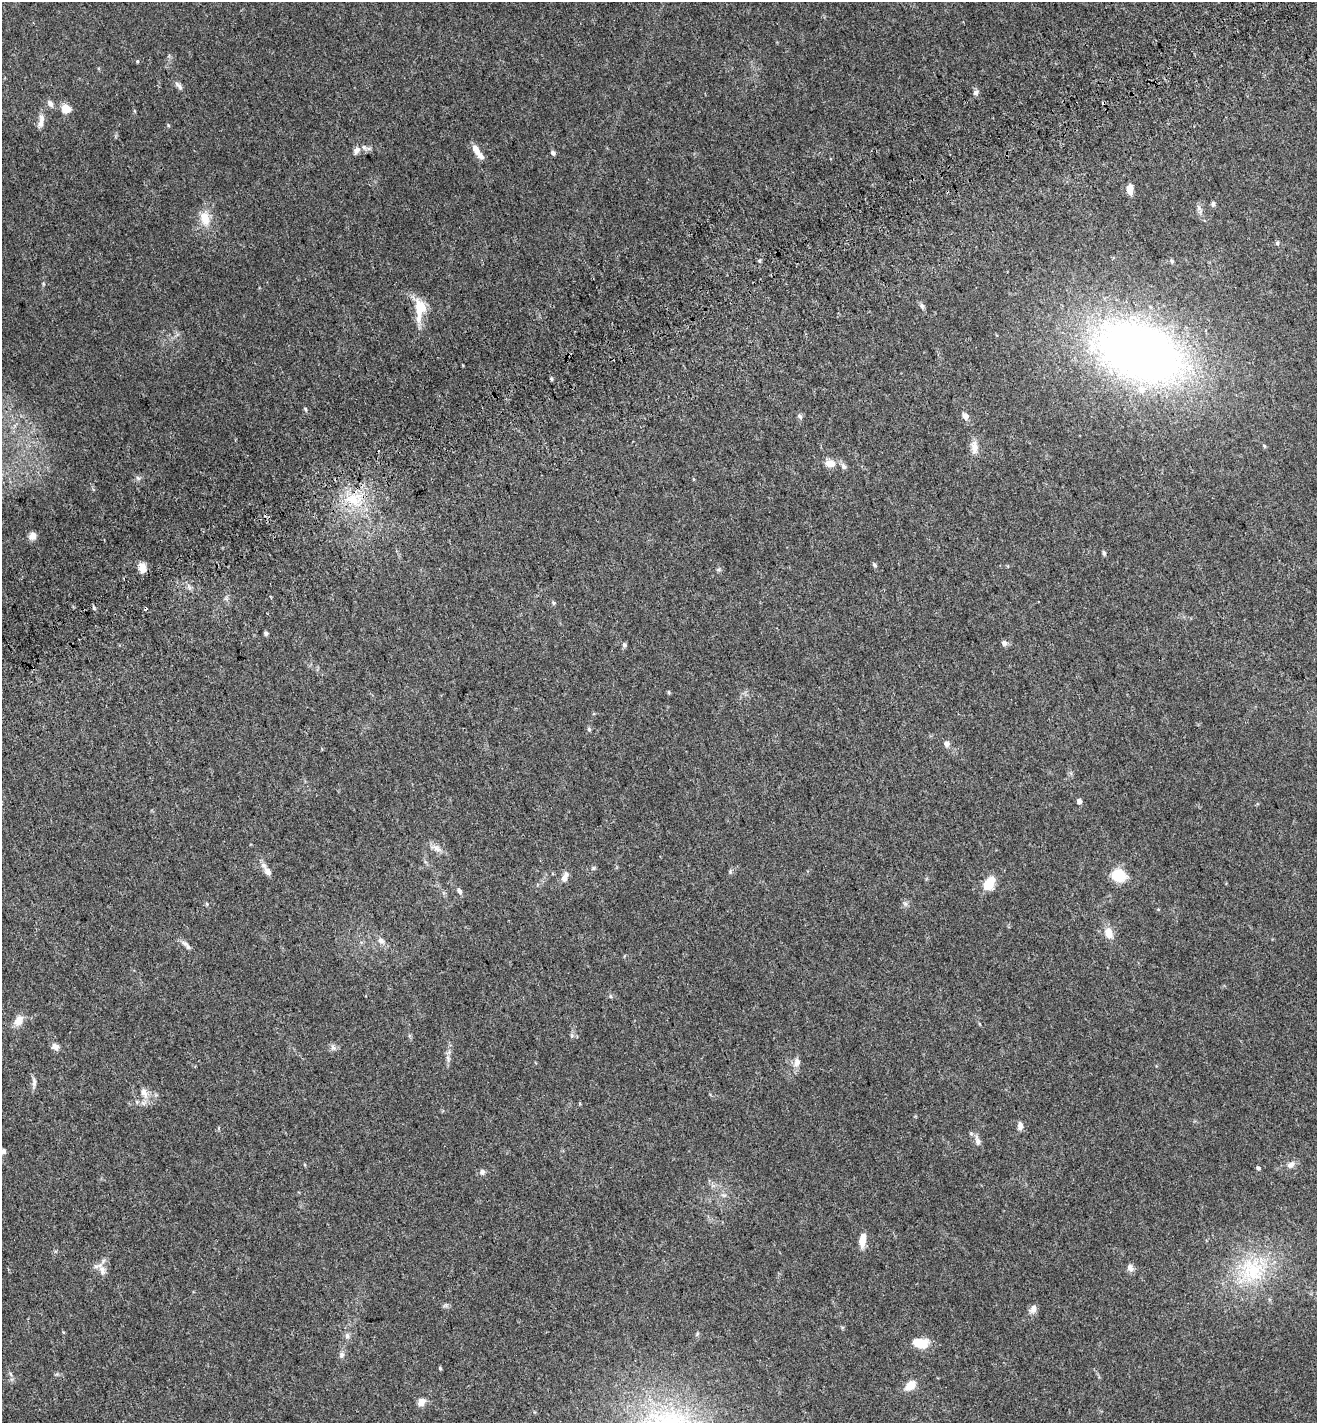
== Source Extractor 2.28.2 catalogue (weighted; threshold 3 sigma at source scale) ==
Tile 10 of 4 x 4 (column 2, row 3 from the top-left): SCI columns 1582-2896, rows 1512-2932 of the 5737 x 5870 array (HDU 1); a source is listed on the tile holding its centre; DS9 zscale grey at full resolution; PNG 1319 x 1425 px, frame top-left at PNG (2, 2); no overlay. Shown black and unused: <1% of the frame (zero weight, under 3 of 5 exposures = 6% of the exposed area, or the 3 px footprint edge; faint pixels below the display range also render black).
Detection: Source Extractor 2.28.2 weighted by HDU 2 'WHT'; one run over the whole footprint, this tile lists its part. Background 0.0302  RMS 0.0027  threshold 0.0122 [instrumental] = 3 sigma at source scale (4.5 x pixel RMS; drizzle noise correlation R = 1.50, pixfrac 1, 0.0396/0.0396 arcsec/px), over >= 5 px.
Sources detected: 84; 1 inside a brighter object's white glare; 3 cosmic-ray / hot-pixel residue — not listed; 2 inside a brighter listed object's ellipse — not listed separately; the other 78 listed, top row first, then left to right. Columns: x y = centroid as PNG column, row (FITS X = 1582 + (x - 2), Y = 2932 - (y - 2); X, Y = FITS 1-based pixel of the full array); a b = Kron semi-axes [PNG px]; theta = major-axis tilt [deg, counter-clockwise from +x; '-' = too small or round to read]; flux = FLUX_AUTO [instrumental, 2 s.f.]
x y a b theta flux
137 61 4 4 - 0.26
179 86 14 5 -47 0.89
976 92 7 6 - 0.72
50 104 10 7 -60 0.96
66 108 9 8 - 3.1
41 121 21 7 83 1.7
168 125 5 4 - 0.26
476 149 13 7 -65 2
356 150 11 8 49 1.2
553 153 6 5 - 0.64
1130 189 12 7 90 1.9
1213 204 6 5 - 0.61
1199 208 10 5 -67 0.82
205 218 19 12 -72 3.8
1277 243 5 5 - 0.38
1172 261 6 5 - 0.39
922 306 8 6 -67 0.65
420 309 30 12 86 5.9
1139 352 108 64 -21 160
551 379 5 4 - 0.36
305 409 5 4 - 0.32
800 416 7 6 - 0.62
965 416 9 6 -50 1.2
1264 446 6 3 -71 0.28
974 447 18 9 -86 2.2
830 463 13 8 -5 2.4
844 466 8 6 -58 0.8
138 478 7 4 -45 0.51
354 499 20 16 33 7.7
32 536 8 7 - 1.6
1104 553 6 4 -65 0.53
874 565 6 5 - 0.52
142 568 11 8 -79 2.1
553 603 6 5 - 0.41
266 633 5 4 - 0.51
1004 643 7 7 - 0.87
624 645 6 6 - 0.56
669 692 6 4 -71 0.29
589 729 6 4 -69 0.42
947 744 6 6 - 1.1
1079 801 6 5 - 0.87
436 848 19 6 -22 1.5
268 871 11 8 -52 1.5
1119 875 11 10 - 8.8
565 877 14 7 67 1.7
989 884 15 10 59 4.8
459 891 7 5 -58 0.78
207 904 6 3 -72 0.28
905 904 6 6 - 0.59
1108 933 15 10 -65 2.7
381 941 9 7 -46 1.2
184 943 15 5 -27 0.99
610 996 6 3 -71 0.29
19 1020 16 10 58 2.2
55 1046 9 7 -22 1.4
333 1048 9 7 -54 0.84
448 1058 10 4 -77 0.74
797 1062 11 8 78 1.5
34 1082 14 6 -88 0.98
144 1093 16 8 -69 2.1
1020 1126 10 6 89 1.1
977 1141 15 7 -77 1.3
4 1151 7 6 - 0.68
1291 1165 11 8 36 1.3
1258 1168 5 4 - 0.5
482 1172 8 7 - 0.79
724 1195 7 4 18 0.45
862 1242 12 7 -84 2.2
1130 1268 10 7 -69 1.1
102 1269 20 8 -63 1.9
1252 1270 38 37 - 21
1033 1309 11 8 60 1.3
347 1336 8 6 -87 0.71
921 1343 15 9 -4 5.6
342 1355 8 7 - 0.81
440 1368 5 4 - 0.26
910 1385 11 8 41 3.4
421 1402 9 7 51 1.9